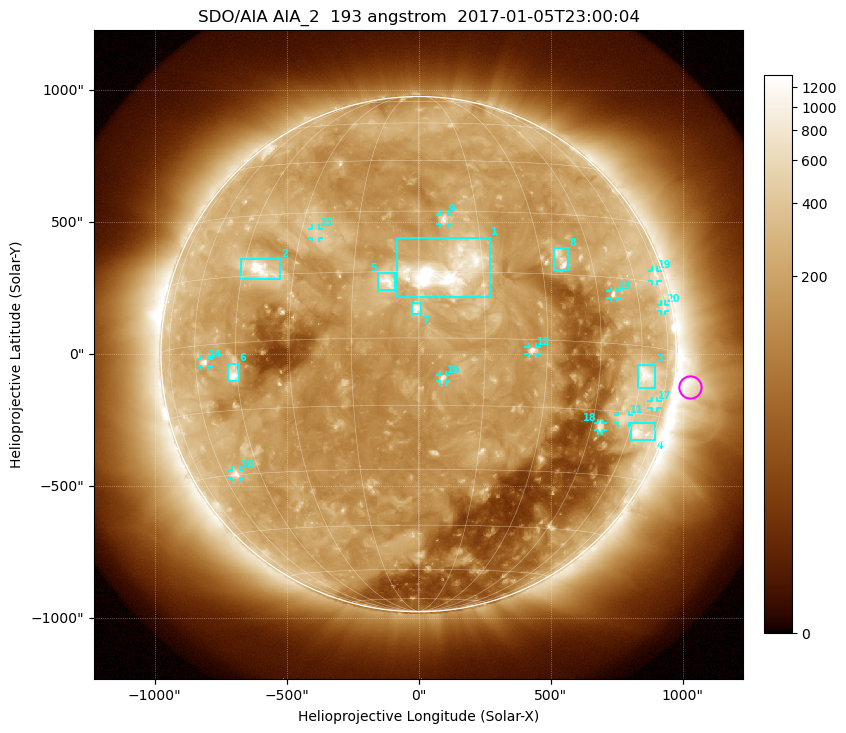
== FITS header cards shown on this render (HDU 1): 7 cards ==
TELESCOP= 'SDO/AIA'
INSTRUME= 'AIA_2'
WAVELNTH=                  193
WAVEUNIT= 'angstrom'
DATE-OBS= '2017-01-05T23:00:04.85'
CTYPE1  = 'HPLN-TAN'
CTYPE2  = 'HPLT-TAN'

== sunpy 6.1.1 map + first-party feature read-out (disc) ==
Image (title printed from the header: SDO/AIA AIA_2  193 angstrom  2017-01-05T23:00:04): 1024 x 1024 px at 2.4 arcsec/px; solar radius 976 arcsec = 407 px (full disc in frame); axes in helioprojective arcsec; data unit not stated in the header (colour bar unlabelled)
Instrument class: DISC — disc imager (sunpy class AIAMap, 193 A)
Bright regions (active regions / flare kernels): reference = the median radial profile (limb darkening/brightening removed); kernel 9 px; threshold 5 sigma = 327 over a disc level ~167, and >= 1.15x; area >= 12 px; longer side >= 10 px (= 24 arcsec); searched inside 0.97 R_sun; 20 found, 20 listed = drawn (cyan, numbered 1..; 12 of them under ~33 arcsec drawn as corner ticks so the feature stays visible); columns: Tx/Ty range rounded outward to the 5 arcsec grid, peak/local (2 s.f.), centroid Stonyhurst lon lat
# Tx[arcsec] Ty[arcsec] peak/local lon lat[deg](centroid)
1 -85..270 215..445 12 +7 +15
2 -675..-520 280..360 12 -40 +16
3 830..900 -130..-40 5.6 +63 -7
4 805..900 -325..-260 6.9 +66 -19
5 -155..-85 245..310 6.2 -7 +13
6 -725..-680 -105..-35 9.1 -46 -7
7 -30..10 150..195 8.7 +0 +7
8 510..570 320..400 6.6 +36 +19
9 80..110 495..530 5.7 +6 +28
10 -705..-675 -470..-440 4.6 -54 -30
11 755..800 -260..-230 3.4 +56 -16
12 415..450 0..30 6 +26 -2
13 725..750 210..240 5.1 +50 +11
14 -825..-795 -45..-20 4.5 -56 -4
15 -405..-375 440..475 3.9 -26 +25
16 80..105 -105..-80 4.3 +6 -9
17 880..905 -205..-175 2.7 +70 -13
18 680..695 -290..-260 4.2 +48 -19
19 885..905 275..320 2.6 +73 +17
20 920..935 160..190 2.7 +74 +9
Off-limb structures (1.02-1.3 R_sun): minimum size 162 px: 2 found; the strongest spans PA ~225..315 deg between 1.02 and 1.3 R_sun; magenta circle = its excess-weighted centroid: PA ~265 deg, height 1.06 R_sun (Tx ~1030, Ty ~-125 arcsec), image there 3.1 x the reference